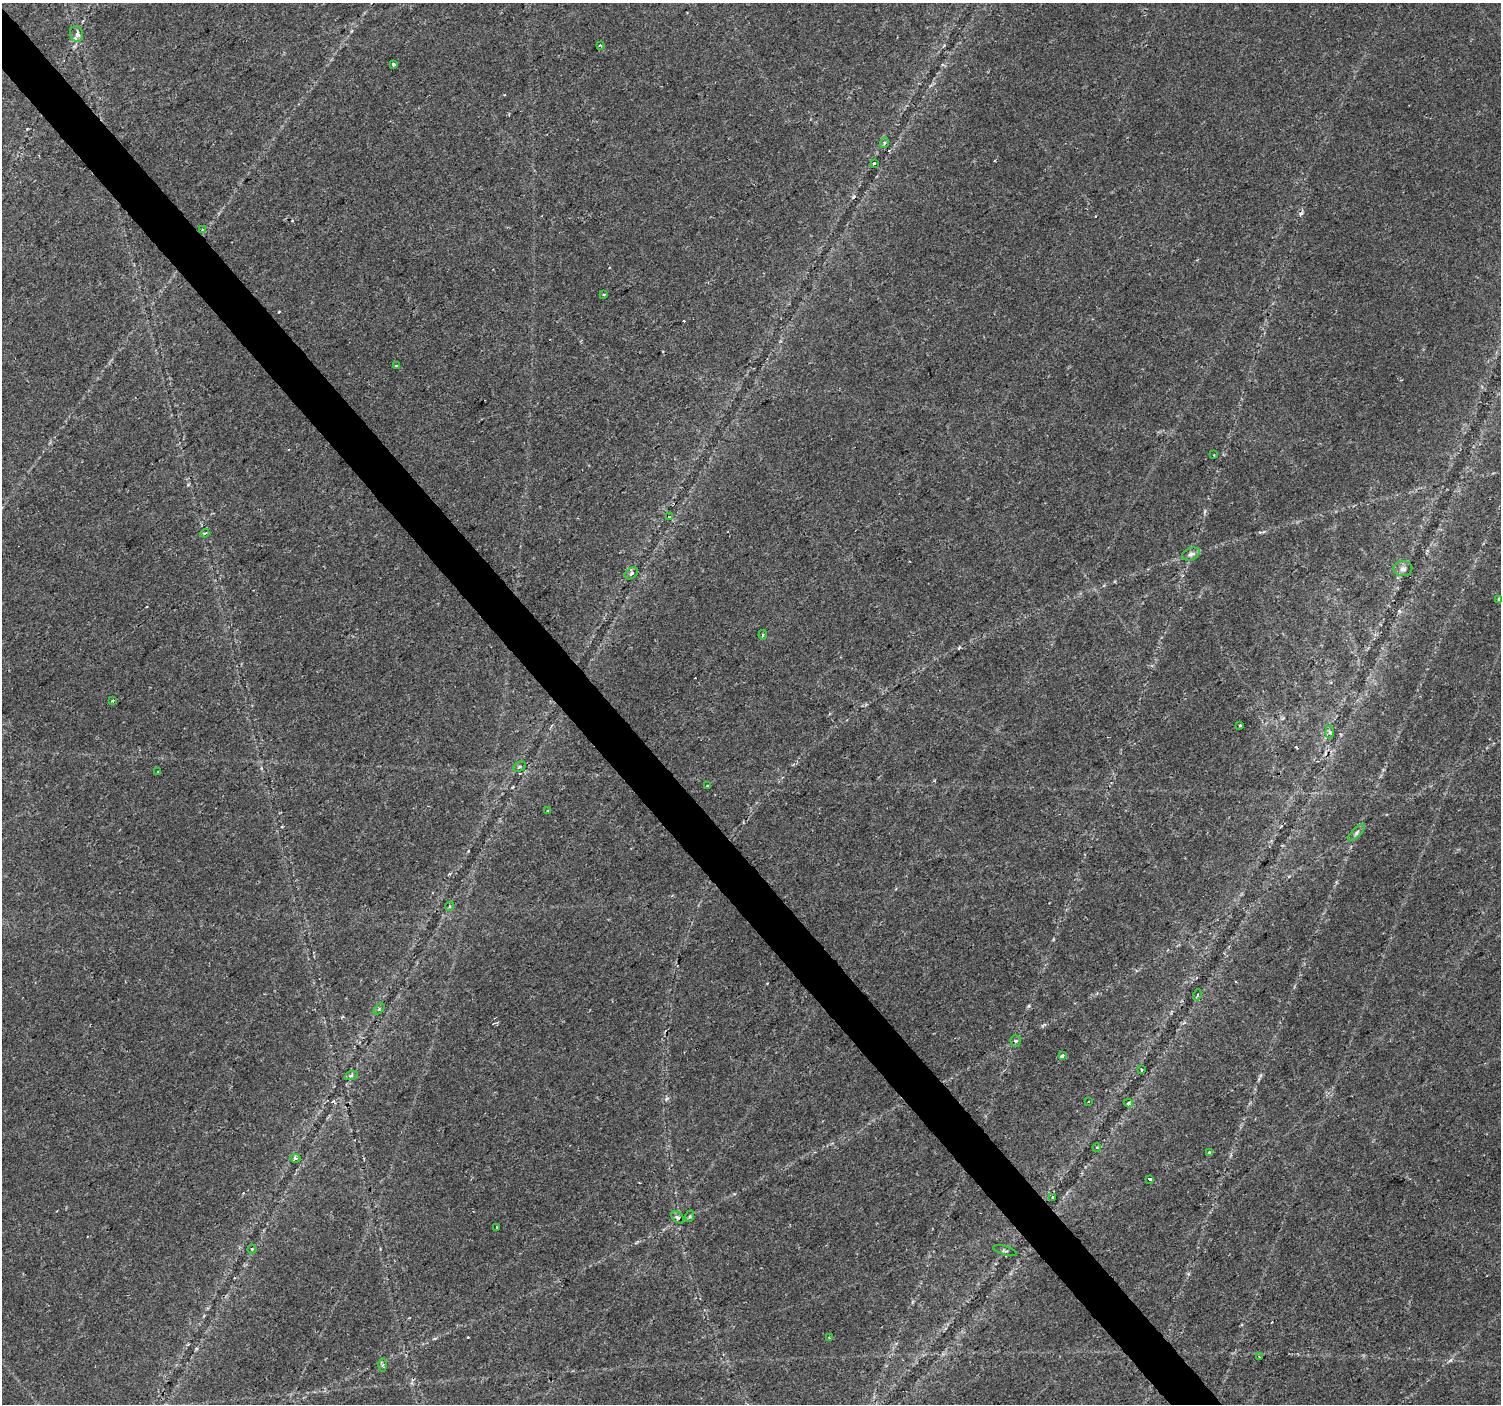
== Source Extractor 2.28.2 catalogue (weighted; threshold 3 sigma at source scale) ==
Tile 11 of 4 x 4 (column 3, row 3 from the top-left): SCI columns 3005-4503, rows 1606-3007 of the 6001 x 5954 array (HDU 1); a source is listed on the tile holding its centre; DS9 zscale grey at full resolution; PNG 1503 x 1406 px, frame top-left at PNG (2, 3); each listed source drawn as its Kron ellipse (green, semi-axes under 4 px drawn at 4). Shown black and unused: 3% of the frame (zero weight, under 2 of 3 exposures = <1% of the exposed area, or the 3 px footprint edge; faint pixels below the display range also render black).
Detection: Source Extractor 2.28.2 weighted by HDU 2 'WHT'; one run over the whole footprint, this tile lists its part. Background 0.0351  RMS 0.0034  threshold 0.0151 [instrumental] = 3 sigma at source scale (4.5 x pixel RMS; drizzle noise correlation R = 1.50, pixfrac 1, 0.0396/0.0396 arcsec/px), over >= 5 px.
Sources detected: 58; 11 cosmic-ray / hot-pixel residue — neither listed nor drawn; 1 inside a brighter listed object's ellipse — not listed separately; the other 46 listed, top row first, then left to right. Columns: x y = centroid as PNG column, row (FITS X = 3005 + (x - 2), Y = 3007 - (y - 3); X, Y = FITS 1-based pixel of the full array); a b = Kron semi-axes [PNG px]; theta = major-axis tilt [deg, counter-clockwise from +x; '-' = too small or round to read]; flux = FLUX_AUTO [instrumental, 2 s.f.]
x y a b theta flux
77 34 8 6 -71 1.5
600 45 3 3 - 0.45
394 64 4 3 - 1.7
884 143 5 3 - 0.39
874 163 3 3 - 0.31
203 229 4 3 - 0.28
604 294 3 3 - 0.97
396 366 4 2 - 0.31
1214 455 2 2 - 0.28
669 517 3 3 - 2
205 533 5 3 - 0.64
1191 554 9 6 22 1.1
1403 569 9 7 0 1.3
631 573 7 5 38 0.84
1499 599 3 3 - 0.64
763 635 4 3 - 0.5
112 701 3 3 - 1.4
1240 725 3 3 - 0.93
1330 732 6 4 -88 0.68
519 767 7 4 28 0.68
158 772 3 3 - 0.69
708 785 3 3 - 0.51
548 810 3 2 - 0.32
1356 833 10 4 46 0.84
449 906 4 4 - 0.99
1197 995 5 3 - 0.33
379 1009 6 4 44 0.48
1016 1041 5 5 - 0.56
1062 1056 3 3 - 2.1
1142 1070 3 3 - 0.76
351 1076 7 4 20 0.59
1088 1102 2 2 - 0.23
1128 1103 4 3 - 0.6
1097 1147 4 4 - 0.37
1209 1153 3 3 - 1.3
295 1158 5 4 - 0.67
1150 1179 4 3 - 1.4
1053 1197 3 3 - 0.69
690 1216 6 4 71 0.41
678 1217 7 5 -43 0.75
497 1227 3 3 - 1
252 1249 4 4 - 0.39
1005 1251 12 2 -17 0.41
829 1338 3 3 - 0.46
1259 1357 3 2 - 0.62
383 1365 6 4 88 0.64
Unlisted compact peaks at least as high as the median listed source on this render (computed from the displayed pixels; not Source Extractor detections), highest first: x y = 1029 1006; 666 1099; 1450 1360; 1205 511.